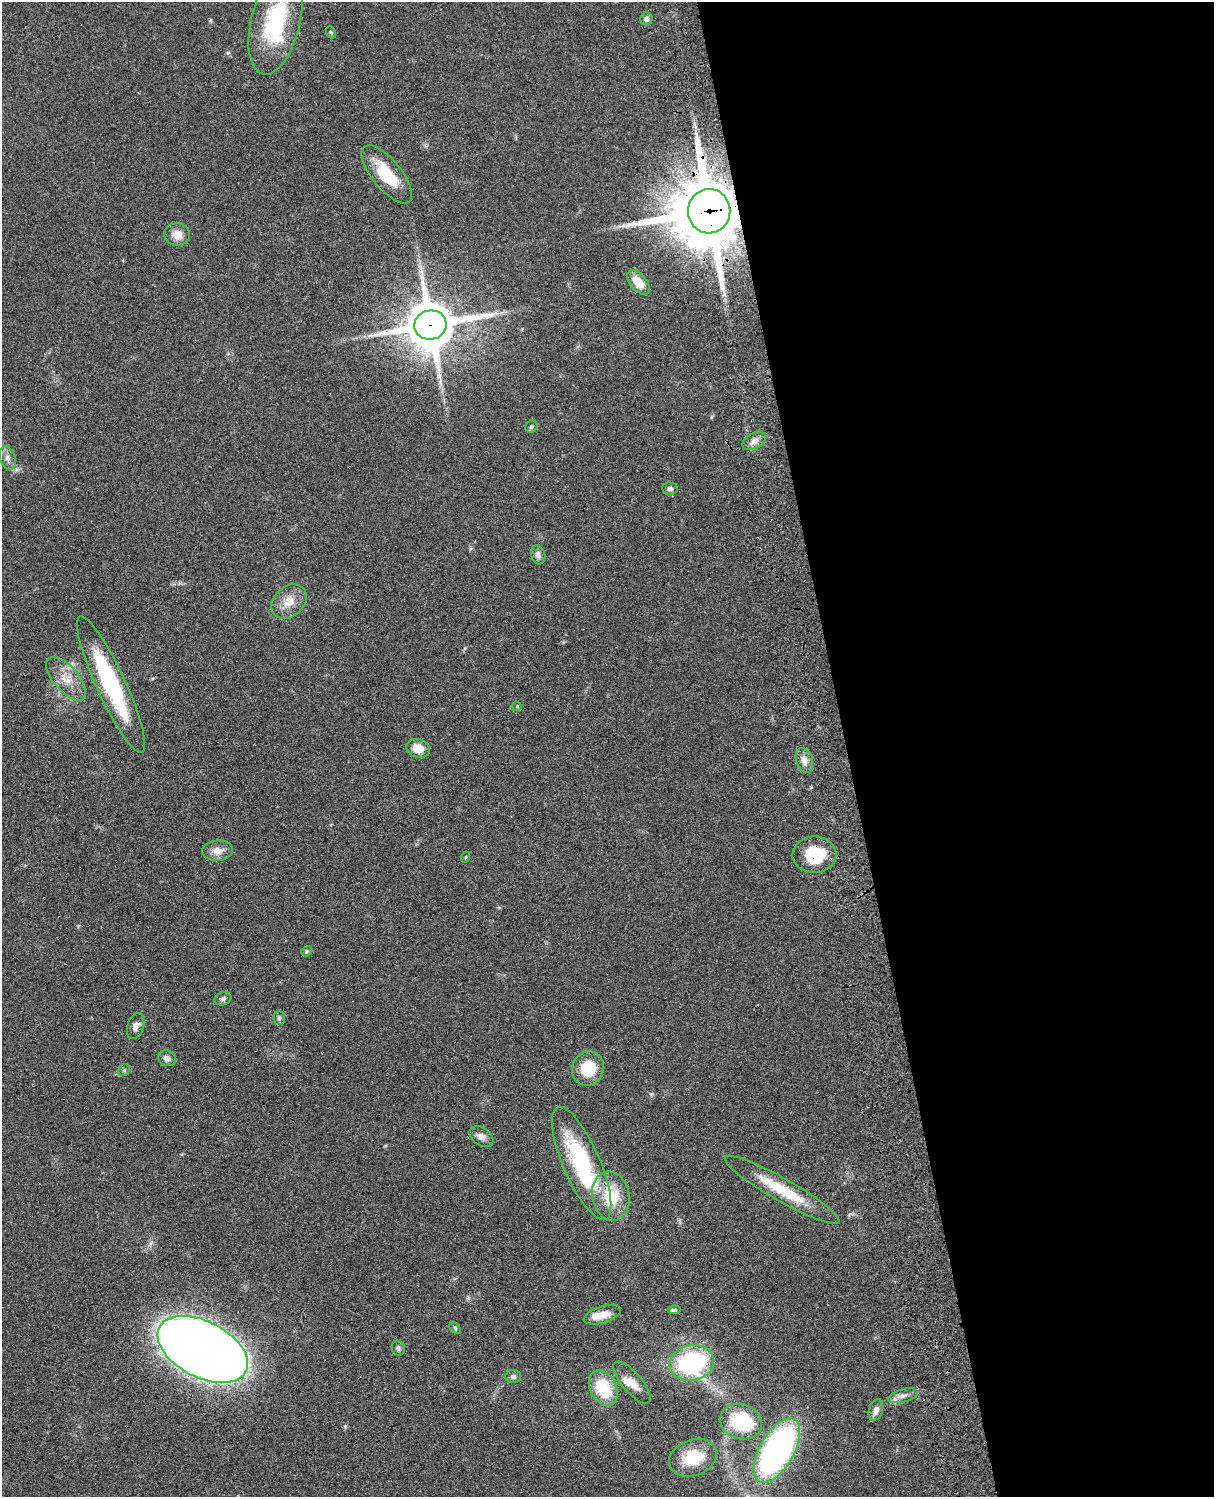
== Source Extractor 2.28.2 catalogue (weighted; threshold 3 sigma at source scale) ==
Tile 8 of 4 x 3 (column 4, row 2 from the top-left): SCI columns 3758-4969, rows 1773-3267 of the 5088 x 4927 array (HDU 1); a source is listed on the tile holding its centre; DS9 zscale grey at full resolution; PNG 1216 x 1499 px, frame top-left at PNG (2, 2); each listed source drawn as its Kron ellipse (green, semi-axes under 4 px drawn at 4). Shown black and unused: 30% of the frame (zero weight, under 3 of 4 exposures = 6% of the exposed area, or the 3 px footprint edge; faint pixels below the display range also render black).
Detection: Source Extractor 2.28.2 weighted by HDU 2 'WHT'; one run over the whole footprint, this tile lists its part. Background 0.0792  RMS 0.0058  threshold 0.0262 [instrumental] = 3 sigma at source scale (4.5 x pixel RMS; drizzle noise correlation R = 1.50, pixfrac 1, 0.05/0.05 arcsec/px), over >= 5 px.
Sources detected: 50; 3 inside a brighter listed object's ellipse — not listed separately; the other 47 listed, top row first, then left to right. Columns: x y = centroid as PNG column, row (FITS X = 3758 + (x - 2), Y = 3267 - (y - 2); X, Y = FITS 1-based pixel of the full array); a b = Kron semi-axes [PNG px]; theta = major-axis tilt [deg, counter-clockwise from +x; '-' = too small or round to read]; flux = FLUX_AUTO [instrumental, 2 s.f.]
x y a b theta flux
646 19 6 6 - 2
275 22 53 24 76 51
331 32 6 4 -68 0.86
387 174 35 14 -51 22
709 211 22 21 - 5000
177 234 13 11 -6 6.2
638 282 14 8 -50 9.2
430 325 16 14 12 2600
531 427 6 5 - 1.2
754 441 13 8 28 3.4
8 458 12 8 -70 3
670 489 8 6 -8 1.5
538 555 9 7 -75 2.6
289 601 20 15 42 8.8
66 679 27 12 -49 10
111 685 75 14 -65 64
517 706 5 4 - 0.64
418 748 12 9 -18 7.3
804 760 13 8 -73 4.5
217 851 15 10 5 5.6
814 855 22 18 2 22
466 857 5 3 - 0.57
306 951 5 5 - 0.9
223 999 8 6 19 1.6
279 1018 7 6 - 1.2
136 1026 13 8 72 3.3
167 1058 9 7 -20 2.8
588 1068 17 15 66 17
124 1070 6 5 - 0.92
481 1136 13 9 -35 3.5
582 1163 61 18 -67 63
782 1190 66 11 -30 27
611 1196 25 18 -80 22
674 1310 6 4 6 1.3
602 1315 19 8 18 7.8
455 1328 7 4 -46 0.78
398 1348 7 6 - 1.4
203 1349 49 28 -27 920
692 1363 22 17 10 74
513 1377 8 6 -1 1.7
632 1382 26 10 -50 7.4
603 1388 19 13 -64 26
903 1396 15 6 15 3.2
876 1410 11 7 73 3.4
741 1422 21 17 -18 37
777 1450 36 17 60 180
693 1458 24 18 19 22
Overlapping masked pixels (flux is a lower limit): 3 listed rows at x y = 709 211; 430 325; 814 855
Isophote crosses this tile's border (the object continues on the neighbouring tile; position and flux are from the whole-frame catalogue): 1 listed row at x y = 275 22